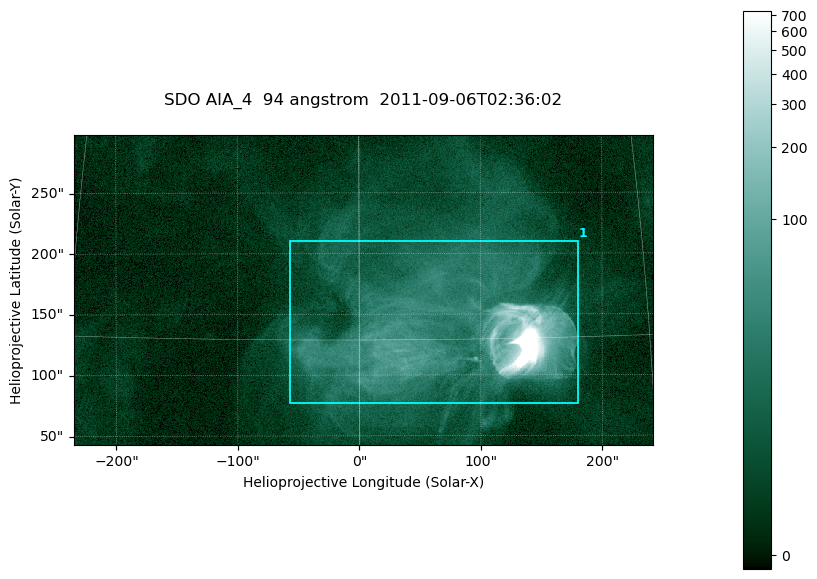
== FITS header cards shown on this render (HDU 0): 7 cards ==
TELESCOP= 'SDO     '           /
INSTRUME= 'AIA_4   '           /
WAVELNTH=                   94 /
WAVEUNIT= 'angstrom'           /
DATE-OBS= '2011-09-06T02:36:02.12' /
CTYPE1  = 'HPLN-TAN'           /
CTYPE2  = 'HPLT-TAN'           /

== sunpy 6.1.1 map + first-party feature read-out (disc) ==
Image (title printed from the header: SDO AIA_4  94 angstrom  2011-09-06T02:36:02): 794 x 425 px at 0.6 arcsec/px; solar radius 952 arcsec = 1586 px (partial field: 4.3% of the solar disc is inside the frame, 100% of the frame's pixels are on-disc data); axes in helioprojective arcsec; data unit not stated in the header (colour bar unlabelled)
Pointing: header CRPIX1/2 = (2058.35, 2043.35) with CRVAL1/2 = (0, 0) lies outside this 794 x 425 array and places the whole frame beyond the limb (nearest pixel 1.3 R_sun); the SolarSoft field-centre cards XCEN/YCEN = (3.419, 170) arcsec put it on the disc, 1615 arcsec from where CRPIX/CRVAL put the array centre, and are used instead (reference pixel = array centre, CRVAL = XCEN/YCEN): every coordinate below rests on XCEN/YCEN
Orientation: roll -0.138 deg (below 1 deg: not rotated)
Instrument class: DISC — disc imager (sunpy class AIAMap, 94 A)
Bright regions (active regions / flare kernels): reference = the on-disc median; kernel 7 px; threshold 5 sigma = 20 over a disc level ~4.1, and >= 1.15x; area >= 337 px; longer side >= 5 px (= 3 arcsec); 1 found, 1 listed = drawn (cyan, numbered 1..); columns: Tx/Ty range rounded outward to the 2 arcsec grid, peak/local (2 s.f.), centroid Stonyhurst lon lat
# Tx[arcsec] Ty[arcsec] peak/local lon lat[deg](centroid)
1 -58..180 76..212 764 +5 +15